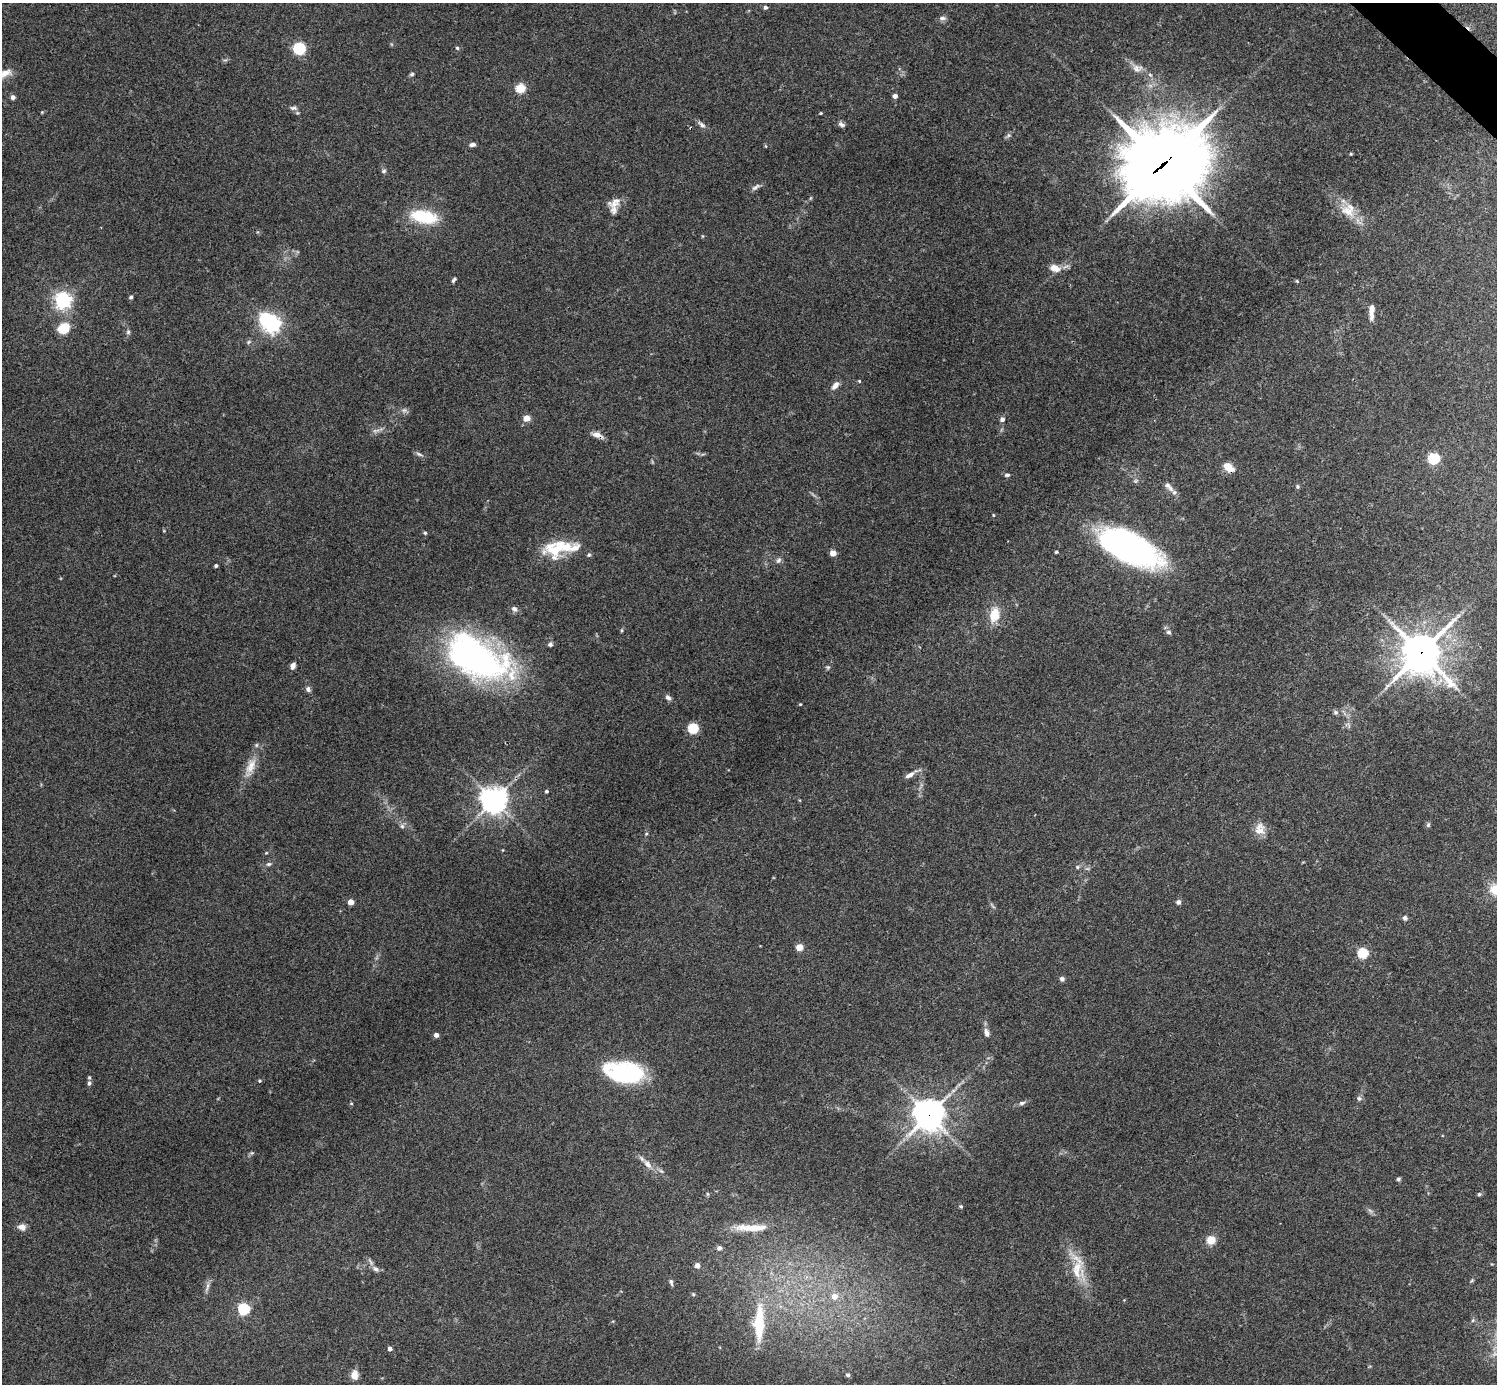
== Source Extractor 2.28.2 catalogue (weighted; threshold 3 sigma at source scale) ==
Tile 10 of 4 x 4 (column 2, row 3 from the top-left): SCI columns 1501-2995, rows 1683-3064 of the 5988 x 5988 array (HDU 1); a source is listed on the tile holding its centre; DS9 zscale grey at full resolution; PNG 1499 x 1386 px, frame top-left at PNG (2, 3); no overlay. Shown black and unused: <1% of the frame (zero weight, under 3 of 4 exposures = <1% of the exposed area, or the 3 px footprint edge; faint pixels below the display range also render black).
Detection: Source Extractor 2.28.2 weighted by HDU 2 'WHT'; one run over the whole footprint, this tile lists its part. Background 0.118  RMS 0.0062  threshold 0.0281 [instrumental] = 3 sigma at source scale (4.5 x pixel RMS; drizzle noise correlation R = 1.50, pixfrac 1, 0.05/0.05 arcsec/px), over >= 5 px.
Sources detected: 129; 3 too faint to see at this stretch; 2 inside a brighter object's white glare — not listed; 5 inside a brighter listed object's ellipse — not listed separately; the other 119 listed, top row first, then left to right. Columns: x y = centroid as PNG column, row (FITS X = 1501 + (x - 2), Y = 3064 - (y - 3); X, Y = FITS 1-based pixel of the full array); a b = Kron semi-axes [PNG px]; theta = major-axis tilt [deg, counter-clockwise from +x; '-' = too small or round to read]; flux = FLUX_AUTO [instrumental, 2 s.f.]
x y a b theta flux
765 7 4 4 - 1.7
942 18 10 5 0 1.9
299 48 7 7 - 40
457 48 5 4 - 0.98
1137 68 15 10 -6 4.7
5 73 19 10 10 6.7
412 74 6 4 17 1.1
520 88 5 5 - 35
895 96 4 4 - 3.2
13 97 5 5 - 2
293 108 10 5 -4 1.9
42 112 4 4 - 0.57
821 113 4 3 - 0.57
702 124 12 6 -36 2.3
841 124 9 6 -26 1.8
1008 135 6 5 - 1.3
472 145 7 5 8 1.9
1351 154 4 3 - 0.69
1163 164 32 28 27 4200
384 171 6 5 - 1.1
756 187 14 5 32 2.1
615 202 19 10 22 5.4
1348 211 23 14 -25 12
424 216 29 13 -11 29
702 236 5 3 - 0.56
1055 268 11 7 -21 6.8
454 280 7 4 51 1.2
1297 281 5 4 - 0.68
131 297 4 4 - 1.3
63 300 6 6 - 240
1371 312 18 6 89 4.7
272 324 6 6 - 210
63 328 13 10 28 13
128 332 7 5 89 1.3
249 342 7 5 23 1.3
859 381 4 4 - 0.58
835 386 11 6 49 3.6
527 418 5 4 - 11
1002 419 6 5 - 2
597 435 15 7 -17 3.8
419 454 11 5 -18 1.6
1434 459 6 5 - 65
1228 467 11 7 -39 9
1007 475 8 5 7 1.3
1169 486 17 6 -44 3.1
1297 486 5 5 - 1
993 515 4 4 - 0.58
425 533 4 4 - 0.93
1130 547 60 26 -26 180
555 550 26 23 29 23
1056 552 3 3 - 0.79
833 553 4 4 - 8.5
589 555 6 4 21 0.93
779 560 9 6 57 1.8
216 566 4 3 - 1.3
514 609 8 7 - 2.1
994 615 19 12 75 11
622 630 6 4 71 0.69
1168 632 7 5 -2 1.4
550 644 6 6 - 1.5
1421 653 14 14 - 1600
477 658 75 39 -28 190
293 666 7 5 70 2.6
828 667 6 5 - 1
308 689 8 6 -66 1.8
668 698 8 6 -40 2
800 704 4 3 - 0.57
1335 712 7 6 - 1.4
693 729 5 5 - 53
251 766 24 11 65 9.6
909 775 13 6 29 3.4
546 791 4 3 - 1.1
494 800 9 9 - 570
1428 825 6 5 - 1.1
402 826 6 6 - 1.6
1260 829 17 13 86 6.5
646 834 5 4 - 0.7
269 864 8 5 25 1.3
1077 867 6 5 - 1.1
1495 890 13 12 - 11
351 902 4 4 - 8.3
1178 902 5 5 - 2
1405 918 6 6 - 1.6
799 947 5 4 - 15
1363 953 5 5 - 47
1062 979 6 6 - 1.7
987 1033 11 7 -68 2.9
436 1035 4 4 - 3.2
623 1074 42 17 -17 64
89 1077 5 4 - 0.82
259 1081 4 4 - 0.84
89 1083 6 4 86 1.5
1359 1098 7 6 - 1.5
351 1103 5 3 - 0.57
1022 1103 9 5 16 1.7
929 1115 11 10 - 840
252 1153 6 5 - 0.93
647 1164 15 8 -50 4.9
661 1171 7 4 -43 1.2
1398 1179 4 4 - 1.3
1479 1194 6 5 - 0.97
961 1206 5 4 - 0.83
22 1227 9 8 - 3.5
751 1228 49 9 0 14
1211 1240 6 6 - 12
719 1248 5 5 - 2.2
697 1265 5 5 - 3.3
376 1269 10 7 -31 2.5
1076 1272 22 9 -65 11
671 1282 8 4 -78 1.4
207 1287 16 4 73 2.4
693 1294 5 4 - 0.78
835 1296 7 7 - 5.1
243 1309 5 5 - 67
1473 1320 6 4 70 0.82
759 1323 53 14 88 29
390 1349 4 4 - 2.9
354 1375 9 7 86 6.3
848 1375 5 5 - 1.6
Overlapping masked pixels (flux is a lower limit): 5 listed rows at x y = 1163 164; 597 435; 1228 467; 1421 653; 929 1115
Isophote crosses this tile's border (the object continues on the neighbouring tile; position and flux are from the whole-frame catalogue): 1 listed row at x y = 1495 890